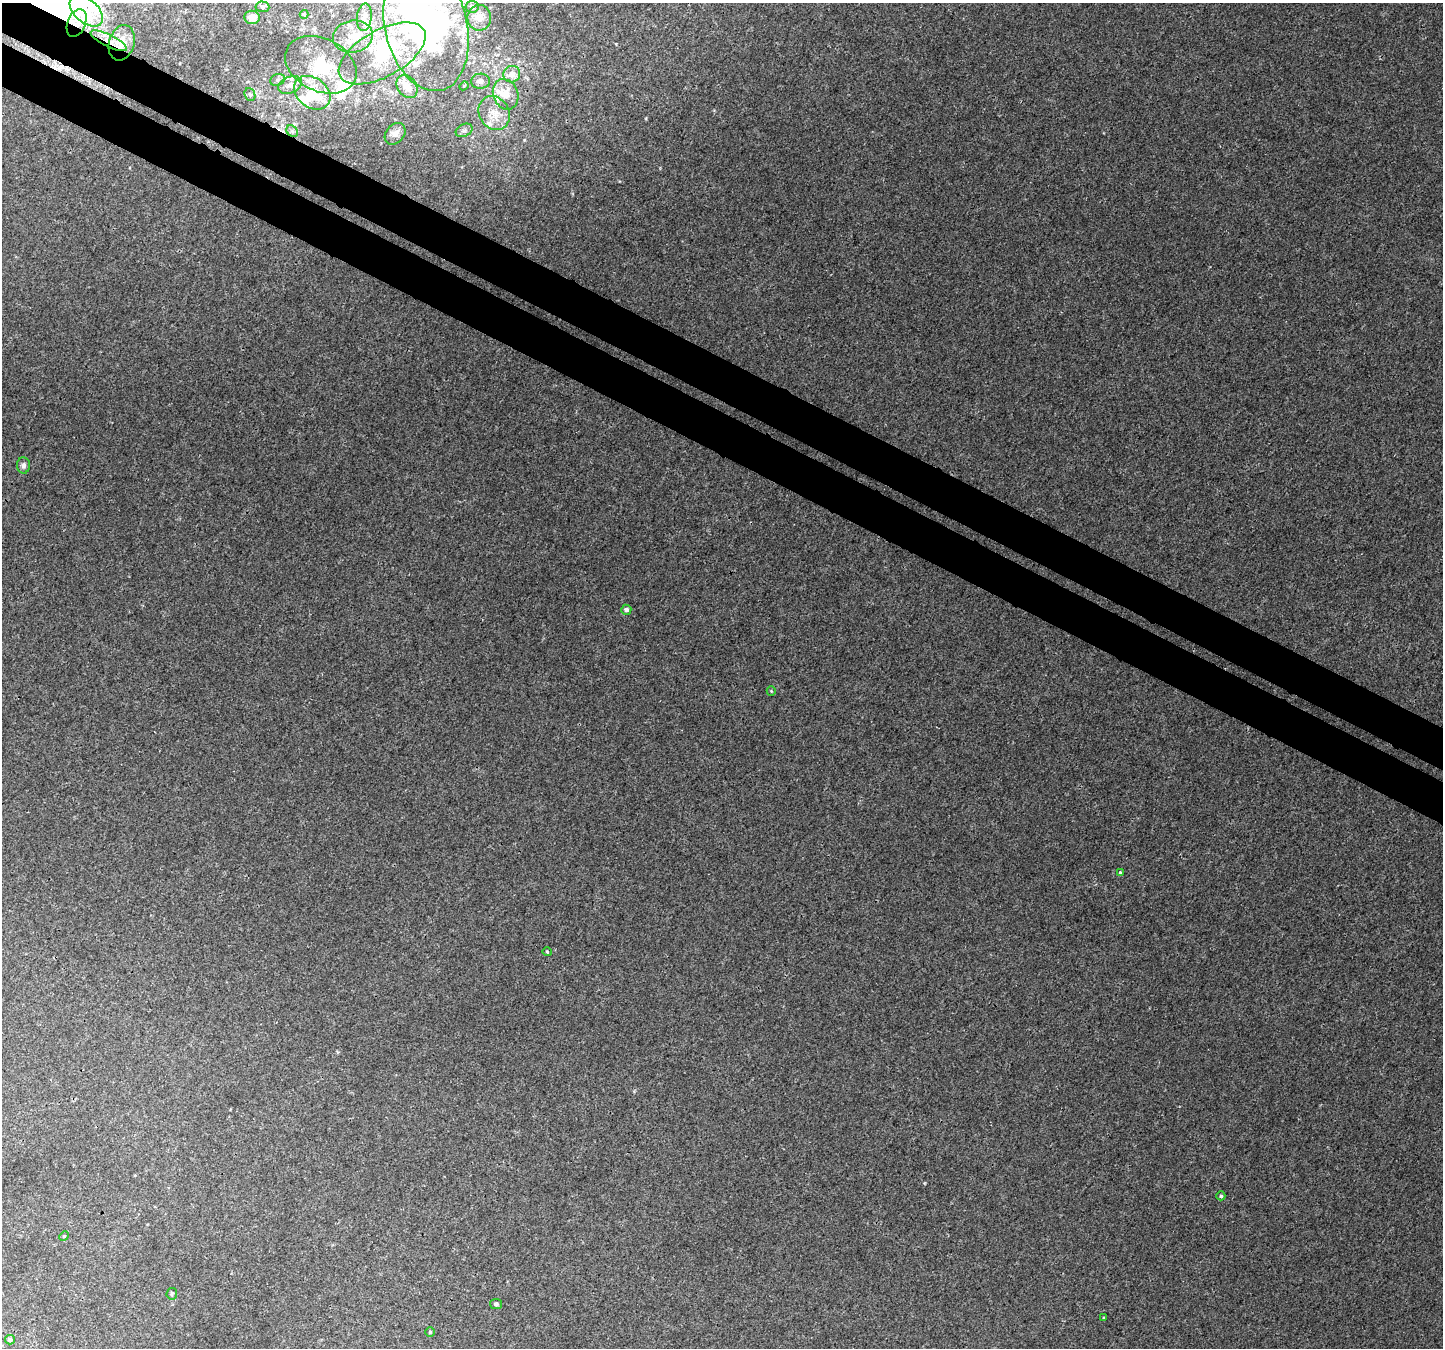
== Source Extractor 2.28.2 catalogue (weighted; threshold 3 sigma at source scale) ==
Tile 11 of 4 x 4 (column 3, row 3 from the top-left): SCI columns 2914-4354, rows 1650-2995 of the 5819 x 5925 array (HDU 1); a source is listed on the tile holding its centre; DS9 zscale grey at full resolution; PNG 1445 x 1350 px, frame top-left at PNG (2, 3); each listed source drawn as its Kron ellipse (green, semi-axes under 4 px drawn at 4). Shown black and unused: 6% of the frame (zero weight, under 3 of 4 exposures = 4% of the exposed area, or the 3 px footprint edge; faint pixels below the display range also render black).
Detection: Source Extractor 2.28.2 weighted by HDU 2 'WHT'; one run over the whole footprint, this tile lists its part. Background 0.00256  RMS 0.0016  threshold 0.00734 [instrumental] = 3 sigma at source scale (4.5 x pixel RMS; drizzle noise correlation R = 1.50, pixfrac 1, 0.0396/0.0396 arcsec/px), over >= 5 px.
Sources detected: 59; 7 inside a brighter object's white glare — neither listed nor drawn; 13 inside a brighter listed object's ellipse — not listed separately; the other 39 listed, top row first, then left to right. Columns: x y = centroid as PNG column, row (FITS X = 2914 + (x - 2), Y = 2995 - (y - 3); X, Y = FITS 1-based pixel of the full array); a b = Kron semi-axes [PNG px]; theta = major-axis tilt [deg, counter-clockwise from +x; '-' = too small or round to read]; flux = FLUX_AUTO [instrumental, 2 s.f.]
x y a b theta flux
262 7 7 5 -4 0.34
472 7 6 6 - 0.5
86 11 19 11 -41 2.9
304 14 4 4 - 0.17
252 17 7 6 - 1.4
364 17 14 7 85 1.1
479 18 13 12 - 1.4
77 23 15 9 68 2.2
426 26 66 41 -77 58
353 37 20 16 12 3.3
109 41 20 6 -26 1.3
122 43 18 12 73 2.3
382 53 48 23 29 12
321 65 37 26 -26 8
512 74 8 8 - 1.5
278 80 7 5 22 0.42
480 81 9 7 1 0.93
290 85 12 8 23 1.2
464 86 5 4 - 0.19
407 87 12 9 -53 1.6
312 93 20 15 -38 5.4
250 94 6 5 - 0.32
506 94 16 12 -69 2.8
494 113 18 15 -61 2.9
464 130 9 6 27 0.54
292 131 6 5 - 0.38
395 134 12 9 50 0.88
23 465 8 6 88 0.53
626 610 5 5 - 0.54
771 691 4 4 - 0.17
1120 872 4 3 - 0.22
547 952 4 3 - 0.16
1221 1196 4 4 - 0.26
64 1236 5 4 - 0.18
172 1294 6 5 - 0.23
496 1304 6 5 - 0.34
1103 1318 4 3 - 0.16
430 1332 4 4 - 0.19
10 1340 5 4 - 0.3
Overlapping masked pixels (flux is a lower limit): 3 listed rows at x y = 77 23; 109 41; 122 43
Isophote crosses this tile's border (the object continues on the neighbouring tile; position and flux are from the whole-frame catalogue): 1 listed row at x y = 426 26
Unlisted compact peaks at least as high as the median listed source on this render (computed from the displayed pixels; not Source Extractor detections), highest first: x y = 924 1183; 646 118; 616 44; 524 140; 338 1052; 714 110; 620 181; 634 1092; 230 1110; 462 167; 660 167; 381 143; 129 168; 1103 133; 135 1175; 147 1224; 1210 267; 180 63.